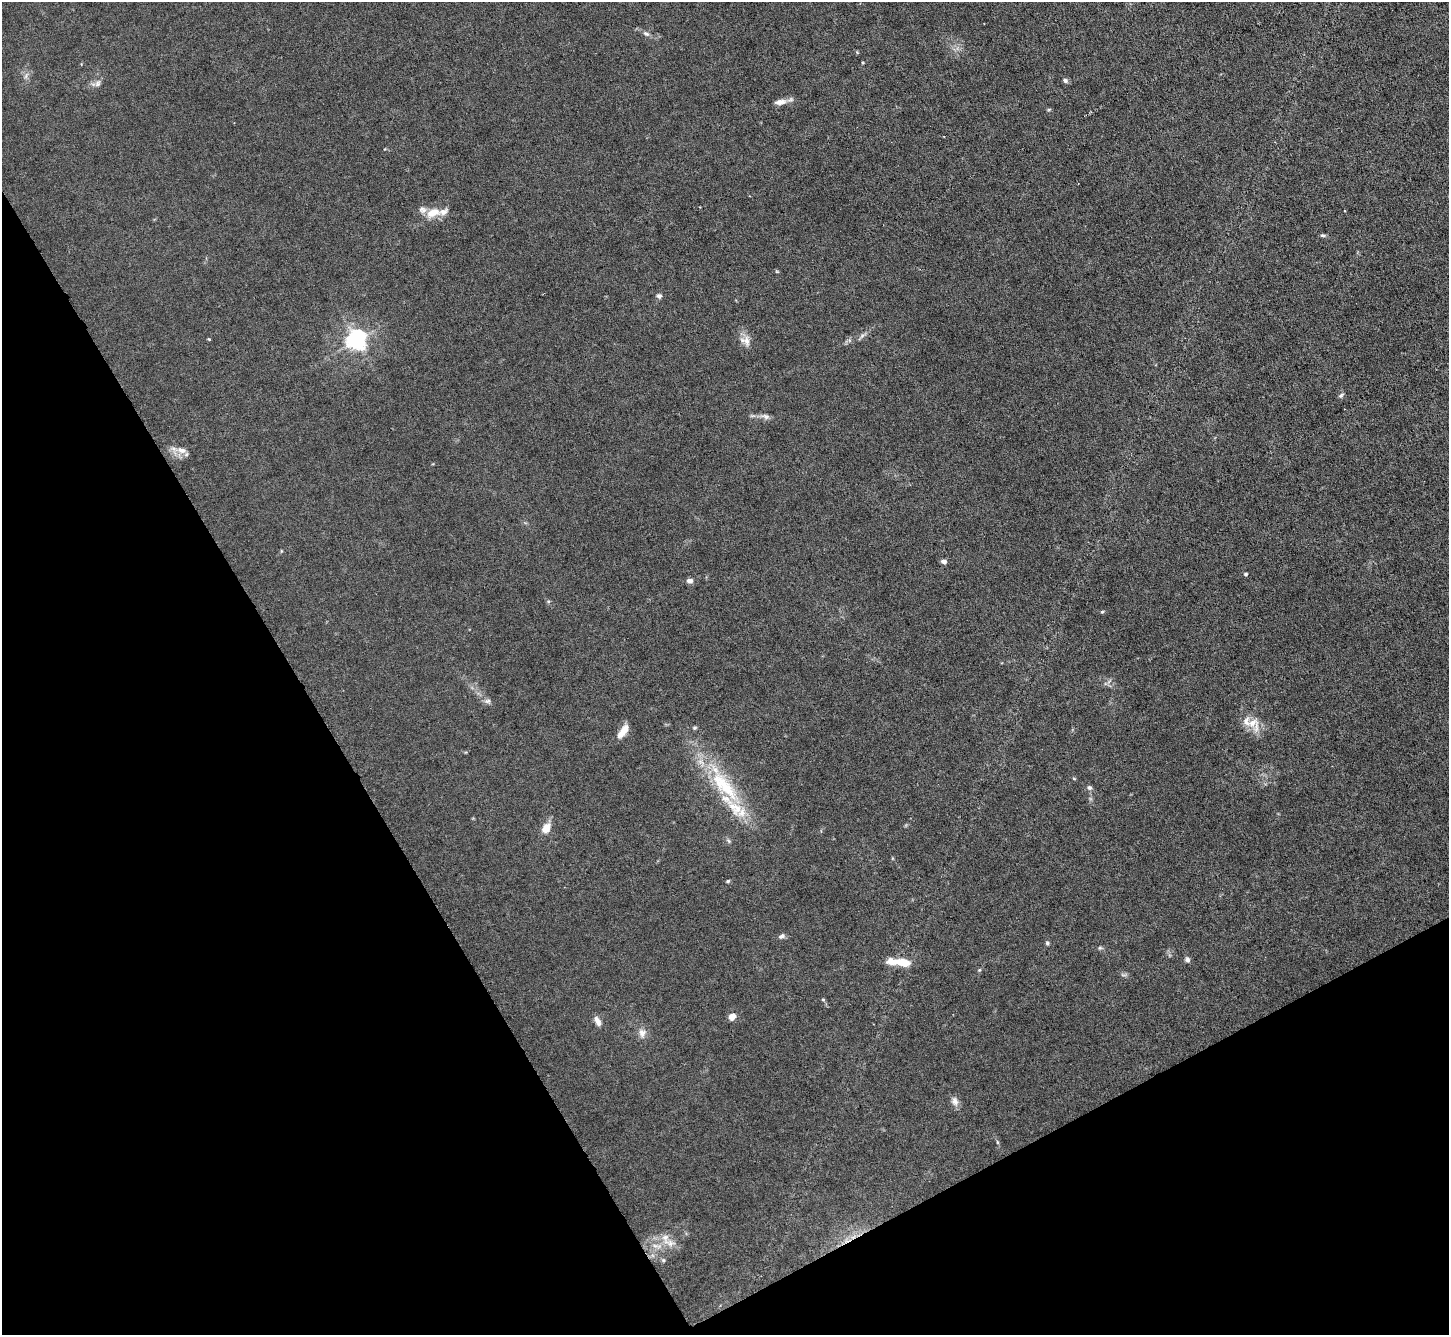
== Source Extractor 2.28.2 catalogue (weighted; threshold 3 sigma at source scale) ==
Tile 14 of 4 x 4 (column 2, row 4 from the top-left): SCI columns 1448-2894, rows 153-1485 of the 5787 x 5775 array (HDU 1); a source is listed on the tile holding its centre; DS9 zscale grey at full resolution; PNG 1451 x 1337 px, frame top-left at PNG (2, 2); no overlay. Shown black and unused: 29% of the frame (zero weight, under 3 of 6 exposures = <1% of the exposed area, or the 3 px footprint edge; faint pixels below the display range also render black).
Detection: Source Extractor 2.28.2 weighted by HDU 2 'WHT'; one run over the whole footprint, this tile lists its part. Background 0.0245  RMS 0.0028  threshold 0.0115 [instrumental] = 3 sigma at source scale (4.09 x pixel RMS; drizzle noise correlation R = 1.36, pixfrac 0.8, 0.05/0.05 arcsec/px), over >= 5 px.
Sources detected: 53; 1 cosmic-ray / hot-pixel residue — not listed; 6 inside a brighter listed object's ellipse — not listed separately; the other 46 listed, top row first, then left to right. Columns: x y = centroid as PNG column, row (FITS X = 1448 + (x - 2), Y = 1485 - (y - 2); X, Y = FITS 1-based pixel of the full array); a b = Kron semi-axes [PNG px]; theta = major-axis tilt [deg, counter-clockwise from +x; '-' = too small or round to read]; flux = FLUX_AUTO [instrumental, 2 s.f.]
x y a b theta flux
646 34 10 6 -19 0.87
857 52 5 4 - 0.27
26 76 10 4 68 0.72
1065 80 7 6 - 0.71
98 83 11 7 59 1.1
780 102 17 7 6 2
1049 109 6 4 19 0.31
433 212 19 10 20 4.3
1323 235 8 4 -6 0.5
659 296 6 6 - 0.83
861 336 13 4 45 0.8
209 339 4 3 - 0.28
356 340 7 7 - 150
745 341 17 12 -43 2.5
1341 395 8 5 43 0.56
765 416 14 7 -9 1.3
182 450 16 8 -13 2.3
944 561 6 4 -14 1
1246 574 4 4 - 0.47
690 581 8 6 -3 1.1
1102 612 5 4 - 0.32
487 701 10 7 -12 0.92
1252 723 26 15 -50 4.6
695 728 6 5 - 0.41
623 731 18 7 54 3
724 785 60 20 -49 21
1089 787 7 6 - 0.64
546 828 9 7 63 3.8
729 841 7 4 -70 0.46
728 881 5 4 - 0.38
782 936 9 6 21 0.8
1047 943 6 5 - 0.52
1100 948 6 5 - 0.43
1187 959 8 6 -55 0.72
903 963 15 7 -13 5
979 970 5 4 - 0.31
1123 975 10 4 -2 0.55
823 999 5 4 - 0.33
732 1016 5 4 - 5.4
597 1021 12 6 -64 1.7
642 1033 13 10 -87 1.8
955 1101 12 9 -69 1.5
997 1142 6 3 -71 0.34
670 1243 13 10 -10 2.7
656 1246 19 6 -8 2.4
663 1260 6 5 - 0.46